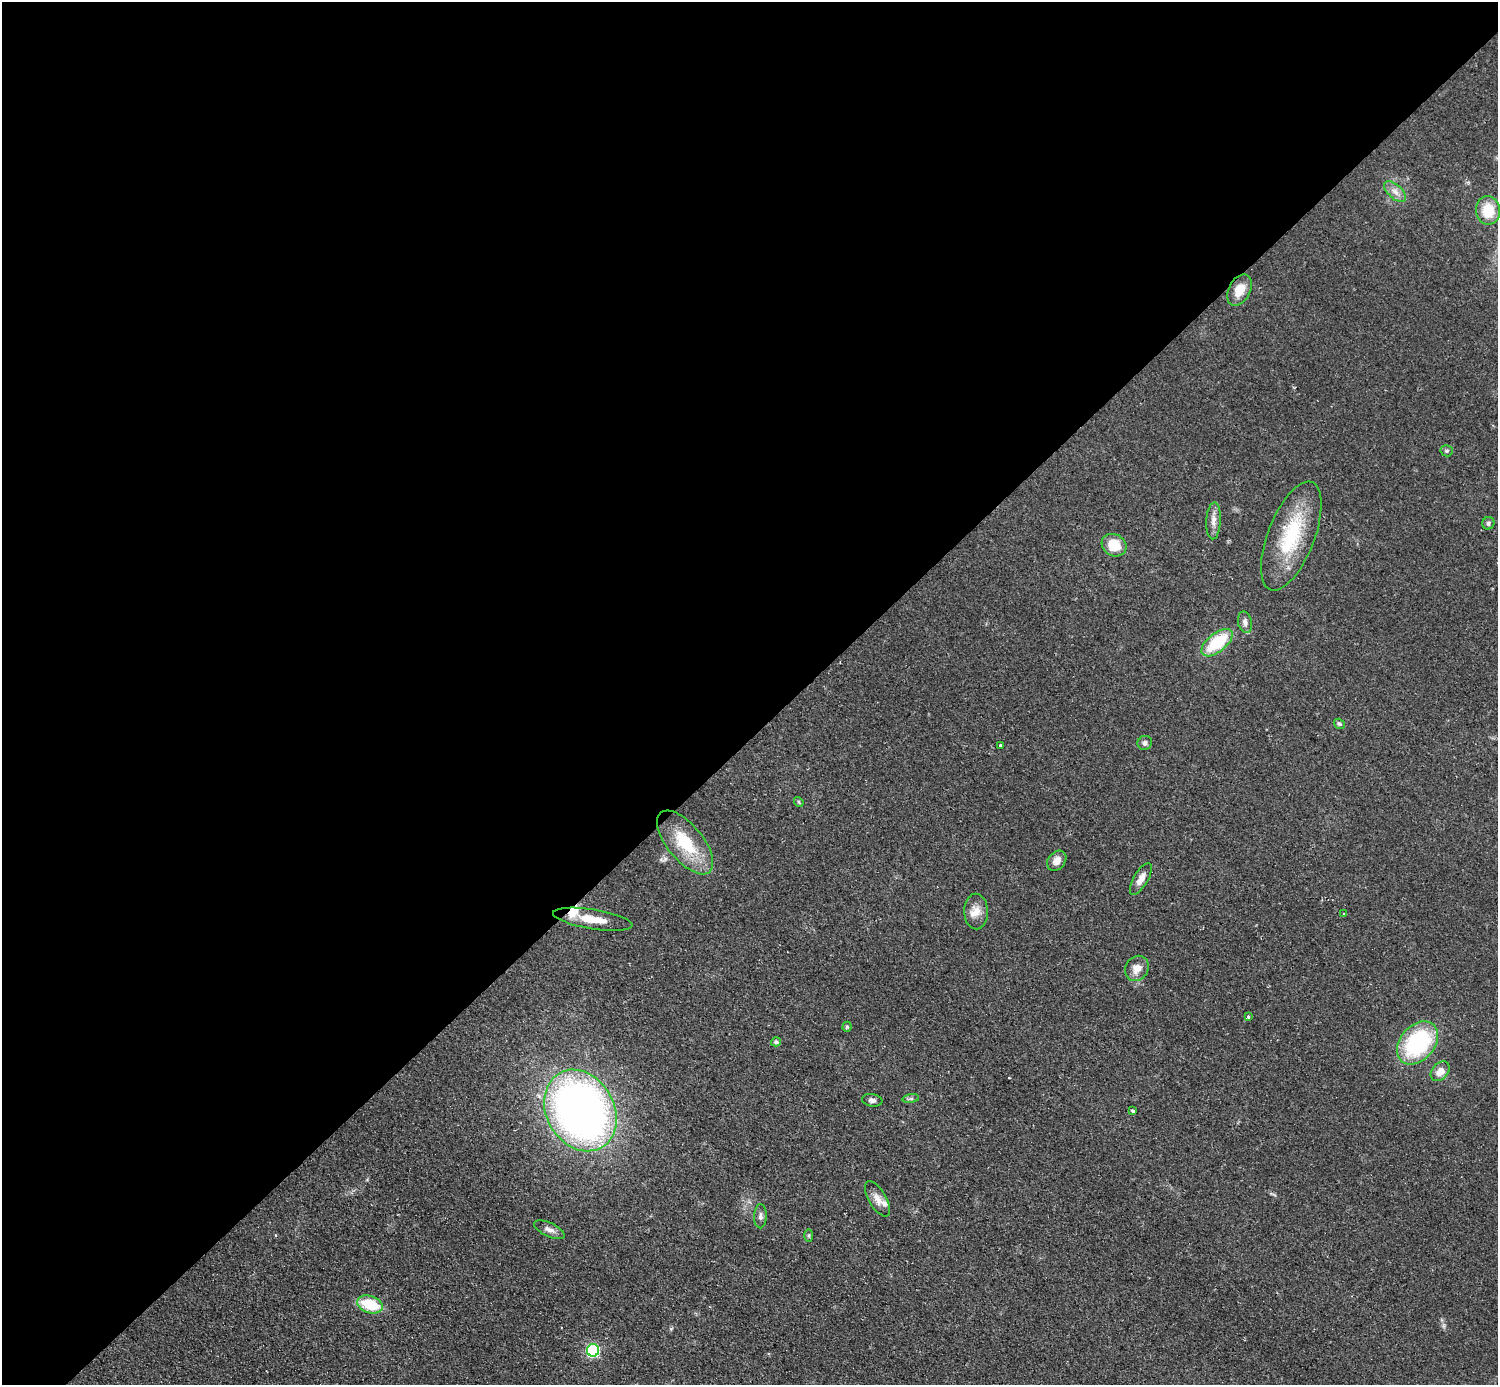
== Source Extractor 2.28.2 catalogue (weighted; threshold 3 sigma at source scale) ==
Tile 2 of 4 x 4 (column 2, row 1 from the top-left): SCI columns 1504-2999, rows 4456-5838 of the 5993 x 5993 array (HDU 1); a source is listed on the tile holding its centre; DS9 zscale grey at full resolution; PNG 1500 x 1387 px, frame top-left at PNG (2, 2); each listed source drawn as its Kron ellipse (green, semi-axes under 4 px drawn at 4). Shown black and unused: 53% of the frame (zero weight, under 2 of 3 exposures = <1% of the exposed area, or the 3 px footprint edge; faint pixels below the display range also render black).
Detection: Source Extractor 2.28.2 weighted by HDU 2 'WHT'; one run over the whole footprint, this tile lists its part. Background 0.0508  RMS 0.0077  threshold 0.0346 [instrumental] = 3 sigma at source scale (4.5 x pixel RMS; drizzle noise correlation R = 1.50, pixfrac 1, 0.05/0.05 arcsec/px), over >= 5 px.
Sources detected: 39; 3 inside a brighter listed object's ellipse — not listed separately; the other 36 listed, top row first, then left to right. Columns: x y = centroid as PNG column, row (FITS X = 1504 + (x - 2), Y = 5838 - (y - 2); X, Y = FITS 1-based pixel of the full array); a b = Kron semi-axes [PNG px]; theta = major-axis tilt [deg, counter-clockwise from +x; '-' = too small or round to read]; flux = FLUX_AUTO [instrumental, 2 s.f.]
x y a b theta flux
1395 192 13 7 -43 5
1488 210 14 12 -84 22
1239 290 17 10 61 13
1447 451 6 5 - 1.5
1214 521 18 7 87 5.5
1488 523 6 6 - 1.6
1291 536 58 23 69 56
1114 545 13 10 -29 17
1245 622 11 7 -76 3.7
1217 643 18 9 38 39
1339 724 6 4 -34 1.4
1145 743 7 7 - 2.5
1000 745 3 3 - 2.6
799 802 5 4 - 0.99
685 842 38 18 -51 37
1057 861 11 8 50 5.5
1141 879 18 7 60 6.9
976 911 18 12 -88 8.5
1344 914 3 3 - 1.3
593 919 40 9 -9 19
1137 968 13 11 58 7.8
1248 1017 3 3 - 1.3
847 1027 5 4 - 1.2
776 1042 5 4 - 2.2
1418 1043 24 17 49 84
1440 1071 11 8 48 7.2
911 1099 8 4 8 1.6
872 1100 10 6 -9 2.6
580 1110 43 34 -61 500
1133 1111 4 3 - 2.2
877 1199 20 8 -59 6.9
760 1216 12 6 89 2.7
549 1230 16 7 -25 4.3
809 1235 6 3 90 1.1
370 1304 13 8 -19 28
593 1350 6 6 - 100